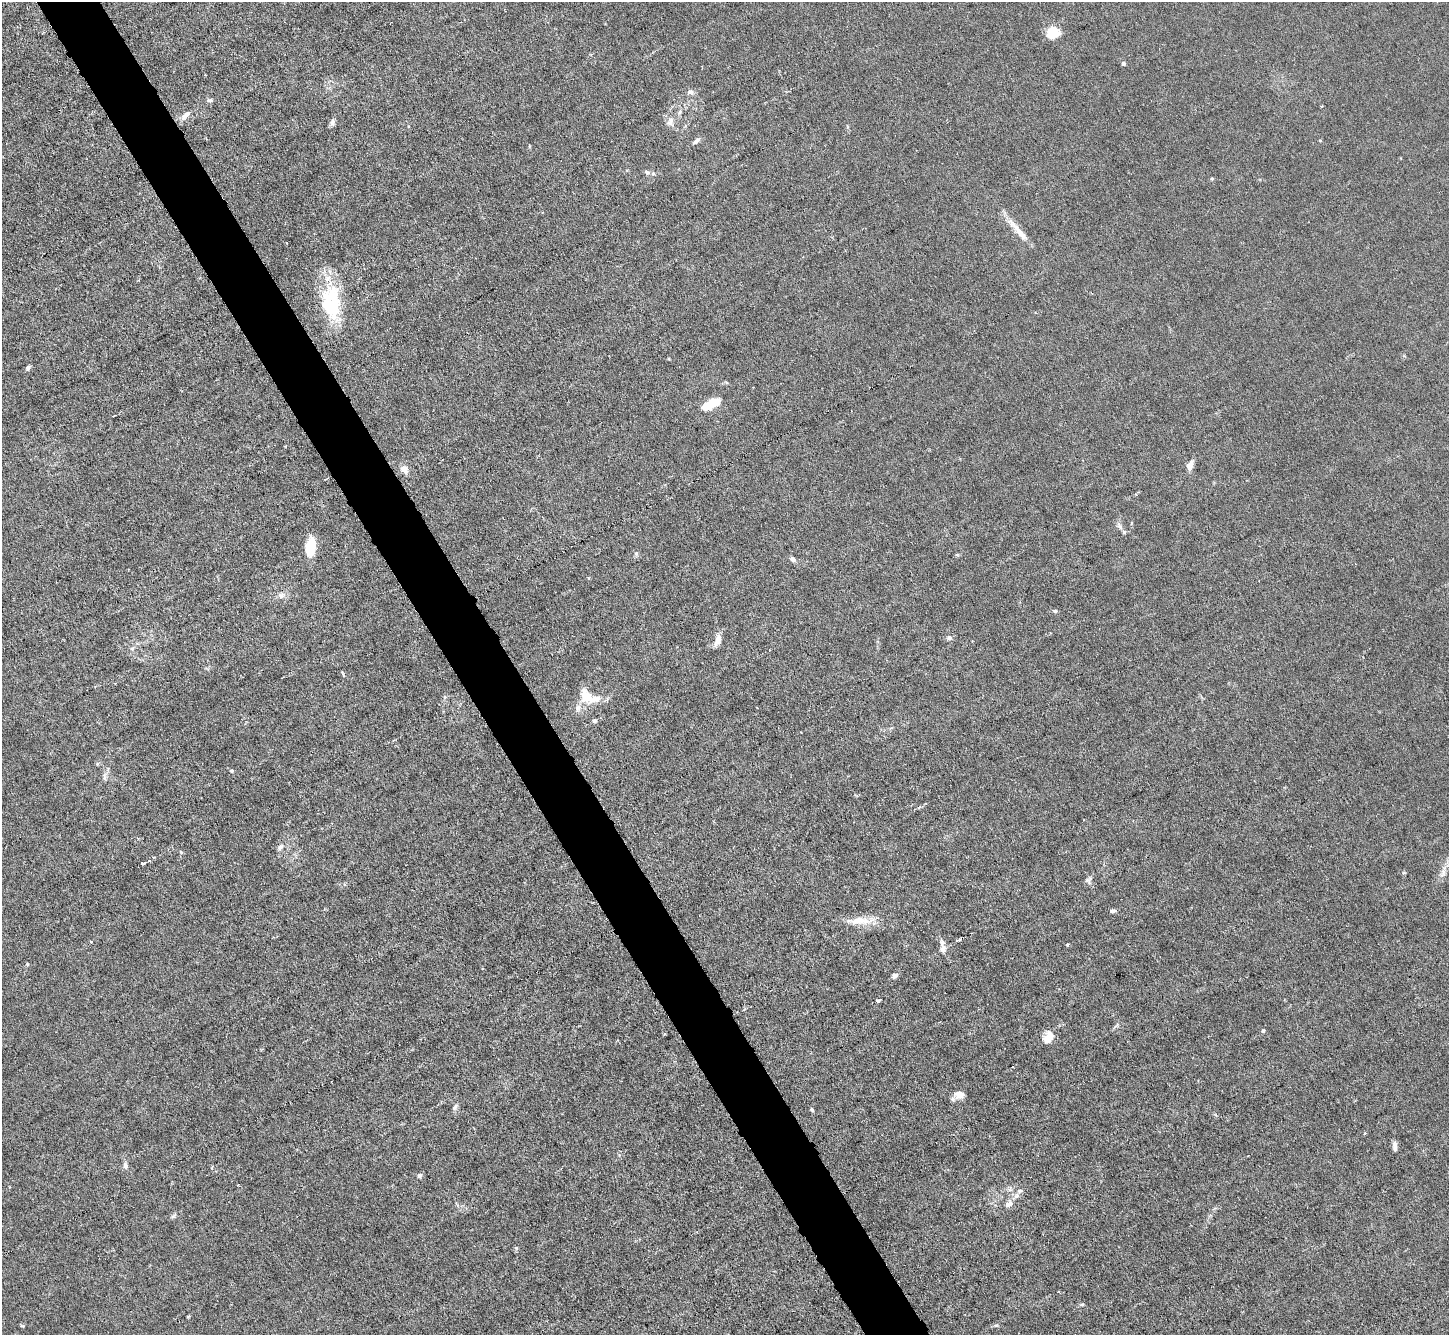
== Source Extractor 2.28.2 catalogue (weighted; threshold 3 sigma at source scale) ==
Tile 11 of 4 x 4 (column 3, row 3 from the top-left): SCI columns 2893-4339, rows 1486-2818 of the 5785 x 5774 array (HDU 1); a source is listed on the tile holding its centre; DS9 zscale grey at full resolution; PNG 1451 x 1337 px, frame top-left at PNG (2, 2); no overlay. Shown black and unused: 4% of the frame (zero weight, under 3 of 6 exposures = <1% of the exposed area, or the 3 px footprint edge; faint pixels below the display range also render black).
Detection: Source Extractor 2.28.2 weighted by HDU 2 'WHT'; one run over the whole footprint, this tile lists its part. Background 0.0256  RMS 0.0028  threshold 0.0115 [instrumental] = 3 sigma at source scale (4.09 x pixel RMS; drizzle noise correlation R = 1.36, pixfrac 0.8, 0.05/0.05 arcsec/px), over >= 5 px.
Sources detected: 72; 1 cosmic-ray / hot-pixel residue — not listed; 6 inside a brighter listed object's ellipse — not listed separately; the other 65 listed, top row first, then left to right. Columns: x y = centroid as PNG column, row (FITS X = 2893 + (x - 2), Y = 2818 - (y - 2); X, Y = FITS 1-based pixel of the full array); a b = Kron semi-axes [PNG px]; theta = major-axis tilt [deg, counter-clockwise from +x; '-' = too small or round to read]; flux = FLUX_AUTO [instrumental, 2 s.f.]
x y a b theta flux
1052 33 12 10 52 7
1123 63 5 4 - 0.62
205 75 3 2 - 0.2
690 92 8 7 - 0.91
210 100 8 5 -6 0.57
680 112 7 5 69 0.66
186 115 17 7 44 1.9
670 121 14 9 85 2
332 122 9 7 87 0.83
696 141 11 5 38 0.93
1400 158 4 2 - 0.16
647 172 8 6 -20 0.66
1212 179 4 4 - 0.41
542 212 3 2 - 0.19
1020 233 36 8 -50 4
331 304 46 24 -87 18
28 368 6 5 - 0.6
708 405 19 10 24 4.8
1190 466 11 6 72 2
404 469 9 7 -49 2.2
1131 523 5 3 - 0.23
1120 526 11 5 -53 0.95
310 547 20 10 83 6.5
636 553 6 5 - 0.52
793 559 7 5 -41 1
282 595 11 8 12 1.3
1055 611 5 4 - 0.57
949 638 7 6 - 0.82
718 640 15 7 73 2.1
132 649 7 5 53 0.67
587 696 16 13 -42 6
578 708 12 7 73 1.3
595 720 6 5 - 0.59
97 764 6 4 72 0.32
232 771 5 4 - 0.33
105 776 14 4 74 0.91
281 847 9 6 56 0.94
181 852 5 3 - 0.27
143 863 5 3 - 1.1
1443 873 13 5 87 1.3
1088 880 10 8 71 0.94
1113 911 7 5 6 0.65
859 921 40 9 1 5.1
91 942 3 3 - 0.25
1067 945 3 3 - 0.47
943 947 20 7 -84 1.9
895 976 8 6 26 0.92
878 1001 4 3 - 0.87
1116 1026 12 3 44 0.54
1263 1031 6 4 72 0.4
665 1034 4 3 - 0.25
1047 1040 12 10 -49 2
959 1095 13 9 -3 2.3
455 1107 9 4 65 0.7
812 1110 5 4 - 0.42
1395 1147 13 5 -83 1.2
125 1166 10 6 -73 0.94
419 1175 7 6 - 0.6
1016 1196 9 7 53 1.1
1009 1204 11 7 33 1.4
174 1216 10 4 40 0.57
516 1248 5 5 - 0.4
1082 1305 6 4 0 0.36
188 1316 5 3 - 0.24
996 1325 6 3 17 0.35
Unlisted compact peaks at least as high as the median listed source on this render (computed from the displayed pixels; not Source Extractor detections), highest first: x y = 22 1326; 27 964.